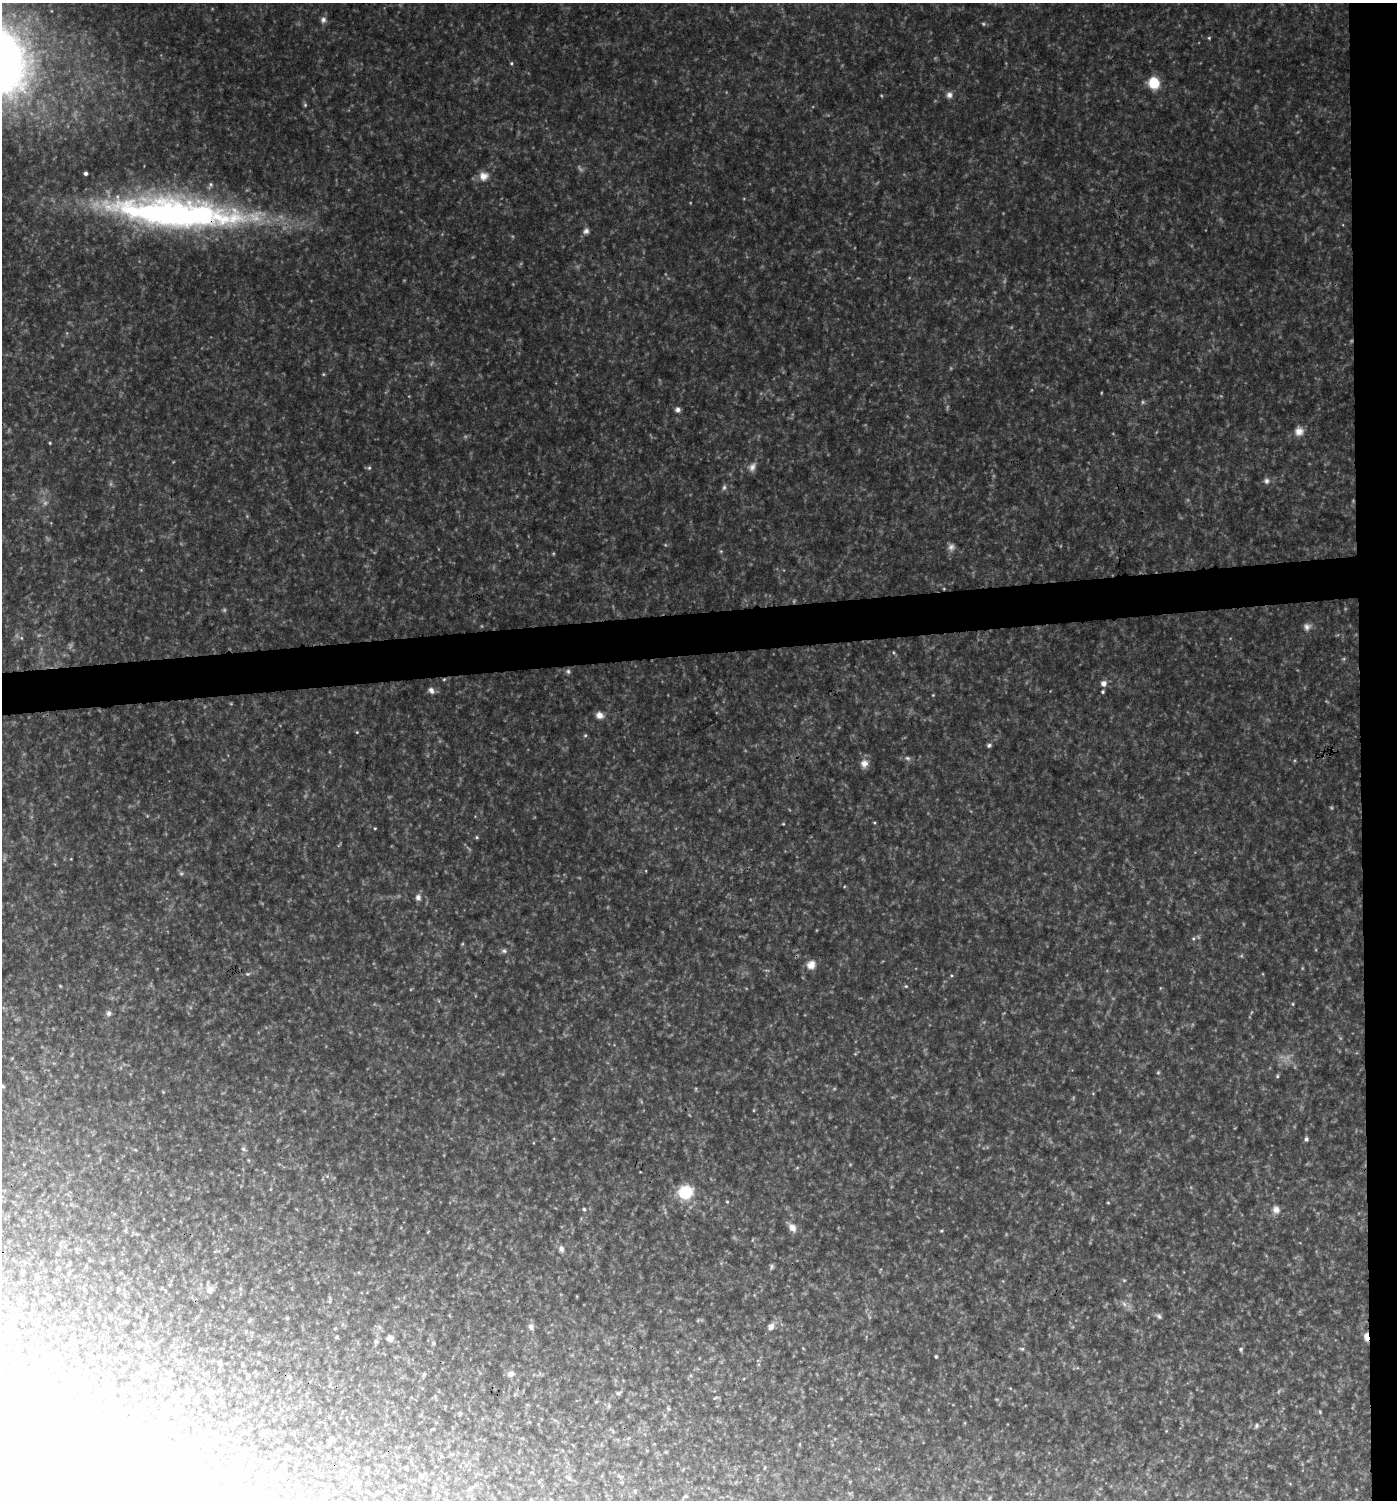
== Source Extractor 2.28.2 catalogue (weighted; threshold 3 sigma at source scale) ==
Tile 6 of 3 x 3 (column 3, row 2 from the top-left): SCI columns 2797-4191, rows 1498-2995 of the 4238 x 4492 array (HDU 1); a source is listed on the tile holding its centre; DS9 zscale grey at full resolution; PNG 1399 x 1502 px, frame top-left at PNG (2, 3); no overlay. Shown black and unused: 5% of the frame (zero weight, under 3 of 4 exposures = <1% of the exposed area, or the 3 px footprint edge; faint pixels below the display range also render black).
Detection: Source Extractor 2.28.2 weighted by HDU 2 'WHT'; one run over the whole footprint, this tile lists its part. Background 0.0914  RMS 0.0075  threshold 0.0339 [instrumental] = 3 sigma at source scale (4.5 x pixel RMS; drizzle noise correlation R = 1.50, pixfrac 1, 0.0396/0.0396 arcsec/px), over >= 5 px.
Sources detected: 152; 24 too faint to see at this stretch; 14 inside a brighter object's white glare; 1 cosmic-ray / hot-pixel residue — not listed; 1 inside a brighter listed object's ellipse — not listed separately; the other 112 listed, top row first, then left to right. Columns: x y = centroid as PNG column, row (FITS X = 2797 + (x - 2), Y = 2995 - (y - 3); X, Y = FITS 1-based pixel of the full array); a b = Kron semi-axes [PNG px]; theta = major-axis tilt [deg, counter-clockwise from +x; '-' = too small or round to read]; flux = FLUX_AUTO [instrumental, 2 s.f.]
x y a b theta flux
323 20 9 8 - 3.1
1209 38 5 4 - 0.93
511 63 4 4 - 0.94
1154 83 11 10 - 20
949 95 8 8 - 3.5
305 105 6 5 - 1.2
85 173 3 3 - 1.9
484 176 13 12 - 7.6
176 213 164 33 -5 380
586 231 8 7 - 2.9
323 374 5 4 - 0.81
678 410 6 6 - 2.7
1299 431 11 11 - 6.8
50 443 4 3 - 0.8
752 467 13 8 64 4.6
369 468 6 5 - 1.5
1266 481 9 8 - 2.9
724 487 8 5 88 2
951 547 10 9 - 3.5
721 551 5 4 - 0.95
1307 627 9 9 - 3.6
21 638 6 4 -89 0.93
893 652 5 3 - 0.86
1344 659 6 4 -72 1
568 671 7 6 - 1.7
1103 683 7 7 - 4.1
431 690 9 6 -47 3.5
1103 692 4 4 - 1.3
933 695 4 3 - 0.64
599 715 9 8 - 5.3
357 732 4 3 - 0.64
585 735 5 4 - 1
989 745 6 5 - 1.7
907 758 8 6 -30 2.3
864 763 12 11 - 5.8
874 823 4 3 - 0.87
783 824 4 4 - 0.72
375 828 4 3 - 0.69
477 837 4 4 - 1.2
71 859 4 3 - 0.57
418 897 8 7 - 3.4
1193 939 6 5 - 1.3
504 951 8 6 15 2.1
811 965 11 10 - 7.4
248 974 6 5 - 1.3
60 986 4 4 - 0.76
906 986 5 4 - 0.99
1160 988 5 3 - 0.6
1293 1004 5 3 - 0.86
109 1013 7 7 - 2.5
855 1054 6 4 18 0.85
1277 1076 5 5 - 1.1
3 1086 6 4 -27 1.1
163 1092 4 4 - 0.66
1306 1139 5 5 - 2.1
243 1149 6 6 - 1.9
135 1150 6 4 -2 0.88
685 1192 18 16 13 25
727 1202 4 4 - 0.82
1108 1203 4 3 - 0.74
584 1209 5 4 - 1.2
1276 1209 10 9 - 5.1
792 1228 12 8 -54 6.1
941 1231 5 4 - 0.99
561 1249 9 7 -77 3
771 1267 7 6 - 1.6
23 1272 9 4 81 1.3
38 1277 6 4 -71 1
1124 1280 6 4 0 0.95
118 1288 5 3 - 0.74
210 1290 10 9 - 4.6
330 1301 8 5 79 1.6
1124 1304 9 6 -54 3
1159 1316 8 6 -57 2.2
287 1318 4 4 - 0.86
249 1321 6 4 46 1.2
771 1326 10 8 57 4
531 1327 9 7 -89 3.4
337 1337 5 4 - 0.99
1366 1337 9 5 -84 6.6
390 1338 8 7 - 3.7
376 1341 7 6 - 1.6
71 1343 5 3 - 0.69
434 1343 6 5 - 1.2
48 1345 4 2 - 0.49
1022 1349 7 4 -17 1.3
1241 1349 5 5 - 1.5
936 1357 3 3 - 1.1
57 1363 5 4 - 0.94
219 1363 6 5 - 1.6
150 1368 10 4 -85 1.5
424 1374 7 4 71 1.1
511 1374 10 8 20 3.9
618 1393 7 5 11 2
715 1398 8 3 29 0.88
196 1401 4 3 - 1.7
527 1405 6 4 18 0.9
668 1408 6 4 -79 1
1320 1412 5 4 - 0.93
460 1413 6 4 64 1
45 1426 7 3 9 0.88
1256 1426 7 6 - 1.7
1166 1431 4 3 - 0.6
333 1440 7 4 -17 1.3
254 1466 5 3 - 0.98
765 1467 6 3 71 0.69
422 1476 6 6 - 1.6
619 1476 7 4 -18 1.2
569 1478 7 5 -15 1.5
635 1491 6 3 -72 0.8
685 1496 5 4 - 1.1
990 1498 6 4 70 1.1
Overlapping masked pixels (flux is a lower limit): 2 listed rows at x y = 176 213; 1366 1337
Isophote crosses this tile's border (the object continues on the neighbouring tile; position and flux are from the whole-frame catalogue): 1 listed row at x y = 3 1086